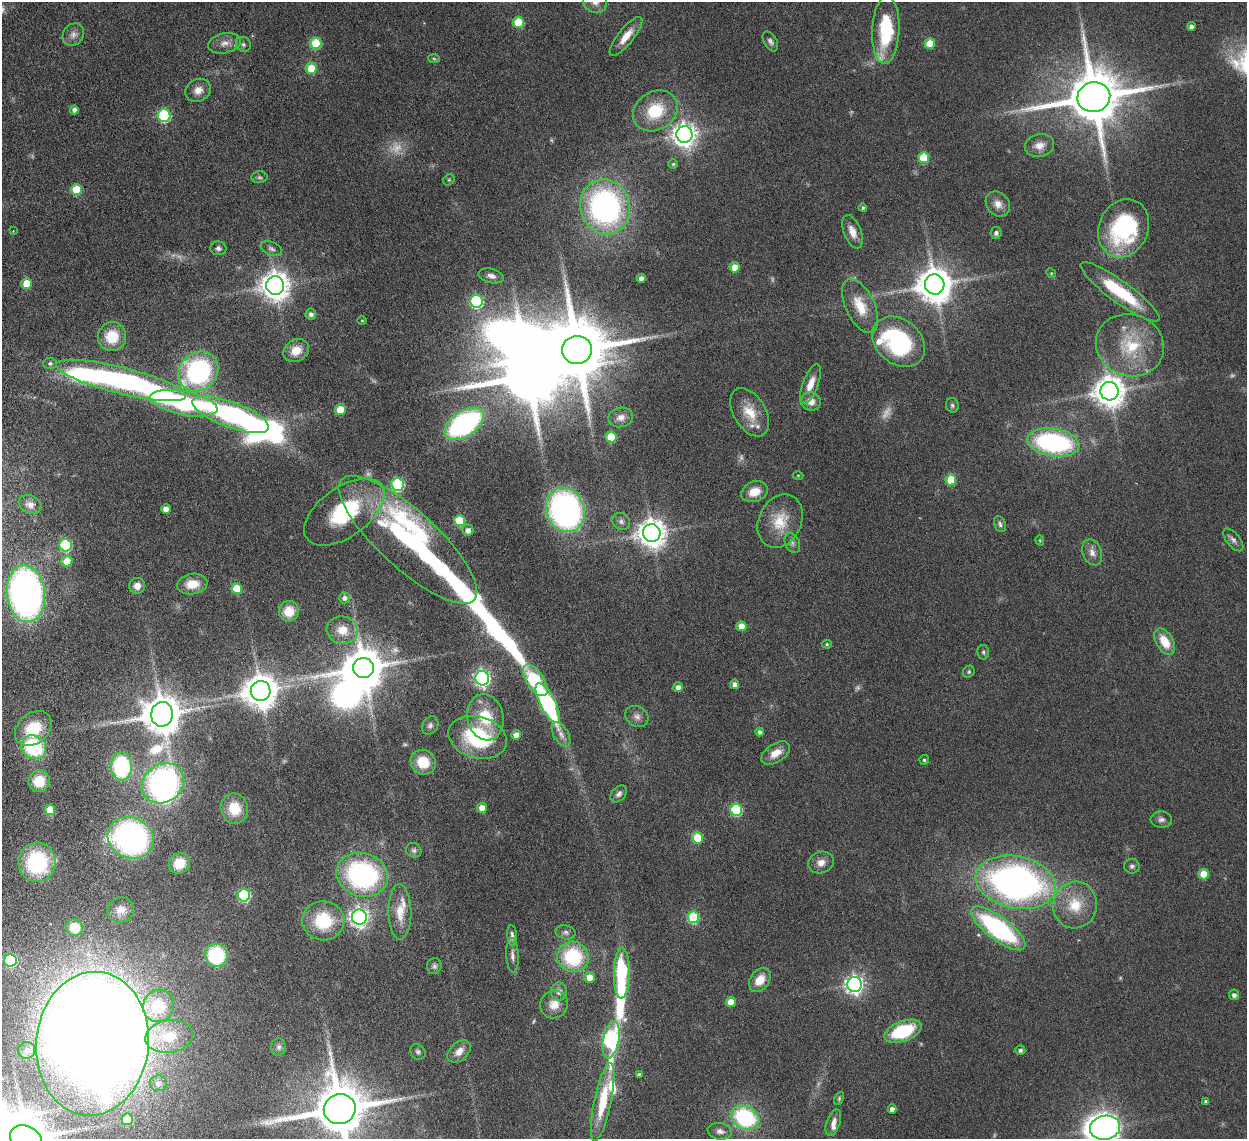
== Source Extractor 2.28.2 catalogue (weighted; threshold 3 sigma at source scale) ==
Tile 7 of 4 x 4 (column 3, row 2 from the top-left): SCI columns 2582-3826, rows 2446-3582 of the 5159 x 5000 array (HDU 1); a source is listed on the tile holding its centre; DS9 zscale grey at full resolution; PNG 1249 x 1141 px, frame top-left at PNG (2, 2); each listed source drawn as its Kron ellipse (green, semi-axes under 4 px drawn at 4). Nothing masked; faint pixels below the display range render black.
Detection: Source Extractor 2.28.2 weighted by HDU 2 'WHT'; one run over the whole footprint, this tile lists its part. Background 0.0545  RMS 0.0051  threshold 0.0207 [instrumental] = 3 sigma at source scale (4.09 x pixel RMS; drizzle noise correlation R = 1.36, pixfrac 0.8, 0.05/0.05 arcsec/px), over >= 5 px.
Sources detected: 229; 21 too faint to see at this stretch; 13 inside a brighter object's white glare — neither listed nor drawn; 10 inside a brighter listed object's ellipse — not listed separately; the other 185 listed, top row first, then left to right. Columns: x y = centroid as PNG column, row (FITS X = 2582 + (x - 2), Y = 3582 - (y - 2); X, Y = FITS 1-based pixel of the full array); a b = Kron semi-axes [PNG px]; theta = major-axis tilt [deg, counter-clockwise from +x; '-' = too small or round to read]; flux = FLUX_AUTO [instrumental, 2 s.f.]
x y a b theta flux
595 2 12 11 - 3.8
518 22 5 5 - 17
1191 26 4 4 - 1.7
886 30 34 13 87 30
73 35 12 10 51 2.8
626 36 24 8 51 6.2
770 41 11 6 -59 1.5
224 43 16 10 12 3.8
316 43 6 5 - 23
930 43 5 5 - 11
243 44 8 7 - 1.2
434 59 6 4 -3 0.6
311 68 5 5 - 11
198 90 13 11 27 4.2
1094 97 16 15 - 3300
74 110 4 4 - 1.8
655 111 23 19 33 18
164 115 6 6 - 44
684 134 8 8 - 370
1039 145 15 11 12 4.5
923 158 5 5 - 21
673 164 5 5 - 0.67
260 177 8 6 -2 1
449 180 6 5 - 0.7
76 190 5 5 - 18
998 204 13 11 -49 3.8
605 207 28 24 -73 120
863 208 4 4 - 0.79
1124 228 30 24 66 51
13 231 4 3 - 0.28
852 232 17 8 -68 4.4
996 233 6 5 - 1.1
218 248 8 7 - 1.3
271 249 11 6 -22 1.6
735 267 5 5 - 4.8
1051 273 5 4 - 0.49
491 276 13 7 -12 2.1
641 278 4 4 - 2.3
27 284 5 5 - 12
935 284 10 10 - 1100
275 286 9 9 - 590
1120 292 48 11 -36 26
476 301 6 6 - 58
860 306 29 14 -65 11
311 314 5 5 - 1.7
362 320 5 3 - 0.4
112 337 14 14 - 14
899 342 29 22 -39 56
1130 345 34 31 -20 25
296 350 13 10 31 6.2
577 350 15 14 - 4100
50 363 6 5 - 0.98
198 372 21 18 43 76
121 380 67 13 -14 150
810 384 21 7 69 5.4
1109 391 9 9 - 720
811 401 10 9 - 4.1
184 403 34 12 -11 71
952 405 7 6 - 0.95
340 410 5 5 - 11
750 412 26 16 -59 9.8
231 415 40 12 -20 110
621 417 12 9 12 3.1
464 424 22 12 34 93
611 437 5 5 - 16
1053 443 26 13 -9 75
798 475 5 3 - 0.42
951 480 5 5 - 16
398 484 6 6 - 48
754 492 13 10 22 6.6
30 504 12 9 -21 2.7
166 509 5 4 - 3.2
565 510 22 19 -70 130
344 512 46 24 36 38
459 521 5 5 - 22
621 521 9 8 - 1.7
780 521 28 21 64 13
1000 524 8 5 -68 1.1
468 530 6 5 - 2.5
652 533 9 8 - 590
408 540 89 29 -42 140
1040 540 5 4 - 0.49
1233 540 13 6 -51 1.9
792 543 10 7 -64 1.5
65 545 6 6 - 41
1092 552 13 9 -68 3
67 561 5 5 - 9.7
192 584 15 10 9 7.6
137 586 8 8 - 3.2
237 589 5 5 - 13
26 594 28 19 -84 170
344 598 5 5 - 1.8
289 611 10 10 - 8.2
741 626 5 5 - 6.6
342 630 16 13 -14 7.9
1165 642 14 8 -59 9.2
827 644 5 4 - 0.61
983 652 7 5 -79 0.84
363 668 10 10 - 1600
969 672 6 5 - 0.71
482 678 7 7 - 140
535 680 18 8 -57 36
735 684 5 4 - 2.4
678 687 5 5 - 2.6
261 691 10 10 - 920
548 703 22 7 -63 90
162 714 12 11 - 1400
637 716 12 10 -34 2.6
485 717 23 18 -78 16
430 725 9 7 57 1.6
33 729 20 15 40 14
760 732 4 4 - 1.5
561 734 13 7 -59 2.7
516 735 5 5 - 3.7
478 737 30 20 -15 37
34 747 13 11 -36 36
776 753 16 9 33 5.5
924 760 5 4 - 0.82
423 762 13 12 - 11
121 766 14 10 -89 42
39 781 11 10 - 10
163 783 22 19 35 110
619 794 10 6 47 1.7
482 808 5 5 - 5.3
234 809 15 13 -78 11
50 810 5 5 - 9.3
736 810 6 6 - 36
1161 820 11 8 -4 1.9
131 838 23 20 -22 120
697 838 6 5 - 11
414 850 8 7 - 1.2
37 862 19 18 - 38
821 862 13 10 18 3.6
179 863 11 10 - 8.7
1132 866 8 7 - 1.2
1204 874 5 5 - 9.7
362 875 26 22 -17 80
1016 882 41 26 -12 200
244 895 6 6 - 51
1075 905 23 22 - 14
121 910 14 12 18 4.4
400 912 27 11 -89 8.2
359 917 7 7 - 200
693 917 6 5 - 32
323 921 21 19 -2 22
74 927 8 8 - 10
998 928 33 11 -37 75
566 932 10 7 -12 1.6
512 936 11 4 -85 1.5
216 955 12 11 - 38
512 955 17 6 -87 2.2
573 957 16 15 - 32
10 960 6 6 - 48
434 966 8 7 - 1.2
622 973 25 8 89 46
589 977 5 5 - 5.6
760 980 13 9 53 6.5
855 984 7 7 - 190
559 991 9 8 - 2.4
1234 995 5 5 - 1.7
731 1002 5 5 - 6.8
554 1004 14 13 - 5.5
159 1006 16 15 - 17
903 1031 19 10 20 29
169 1036 24 16 9 13
611 1040 19 8 80 110
92 1044 72 56 84 1400
279 1047 9 7 -90 1.5
27 1050 8 8 - 2.3
1020 1050 5 4 - 1.4
459 1051 13 8 42 4
418 1052 8 7 - 1.2
639 1074 4 3 - 0.88
158 1083 8 8 - 2.6
839 1098 7 4 65 0.7
603 1102 40 8 78 18
1206 1102 4 4 - 1.3
340 1109 16 15 - 3100
892 1109 4 4 - 2.1
745 1118 15 11 -28 49
127 1119 6 5 - 13
833 1123 14 6 71 2.8
1105 1128 15 12 11 490
720 1131 12 8 -11 2.3
26 1138 16 12 -23 2100
Isophote crosses this tile's border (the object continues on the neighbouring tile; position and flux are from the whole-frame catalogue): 5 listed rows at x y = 595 2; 92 1044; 340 1109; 1105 1128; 26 1138